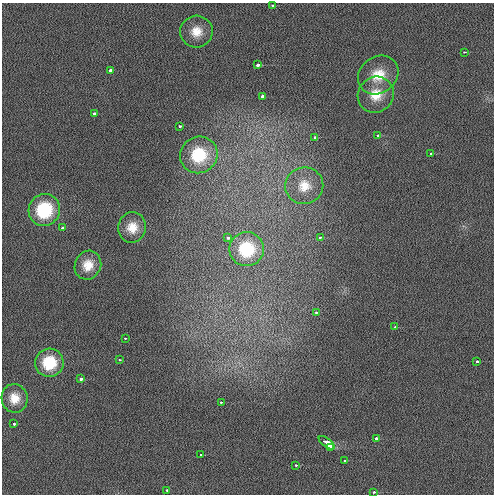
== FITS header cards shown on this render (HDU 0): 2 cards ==
NAXIS1  =                  492 / Axis length
NAXIS2  =                  492 / Axis length

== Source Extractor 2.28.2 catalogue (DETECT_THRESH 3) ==
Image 492 x 492 px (HDU 0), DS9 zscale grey, 1 PNG px = 1 image px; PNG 496 x 496 px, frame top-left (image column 1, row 492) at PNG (2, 3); each listed source drawn as its Kron ellipse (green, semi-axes under 4 px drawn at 4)
Background 1.51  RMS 3.3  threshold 10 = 3 sigma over >= 5 px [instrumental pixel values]
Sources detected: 40; all 40 listed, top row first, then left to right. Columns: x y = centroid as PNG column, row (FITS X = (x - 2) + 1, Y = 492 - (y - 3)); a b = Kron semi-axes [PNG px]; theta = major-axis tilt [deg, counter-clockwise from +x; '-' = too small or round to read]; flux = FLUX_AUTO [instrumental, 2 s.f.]
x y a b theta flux
272 5 3 2 - 620
196 32 16 16 - 3800
464 52 3 2 - 530
257 65 4 3 - 2300
110 70 4 3 - 720
378 75 21 18 37 5700
376 95 18 17 - 5000
262 97 3 3 - 1200
95 113 4 3 - 1400
179 126 3 3 - 530
377 135 3 3 - 920
315 137 3 3 - 1400
431 154 3 3 - 390
199 155 19 18 - 10000
304 186 19 18 - 4700
44 210 16 15 - 13000
132 227 15 14 - 3500
62 228 3 3 - 780
320 237 3 3 - 420
228 238 4 3 - 870
247 249 17 17 - 10000
88 265 15 13 63 3300
316 312 3 2 - 520
395 327 3 2 - 470
125 338 3 2 - 330
119 360 3 2 - 330
477 361 4 3 - 850
49 363 14 14 - 7700
81 379 3 3 - 1700
15 398 14 13 - 3000
221 402 3 2 - 530
14 424 3 3 - 600
376 439 3 3 - 880
327 443 9 3 -37 6800
330 448 4 3 - 3400
201 455 3 3 - 920
344 460 3 2 - 950
296 465 3 2 - 640
167 490 3 3 - 510
374 492 3 2 - 740